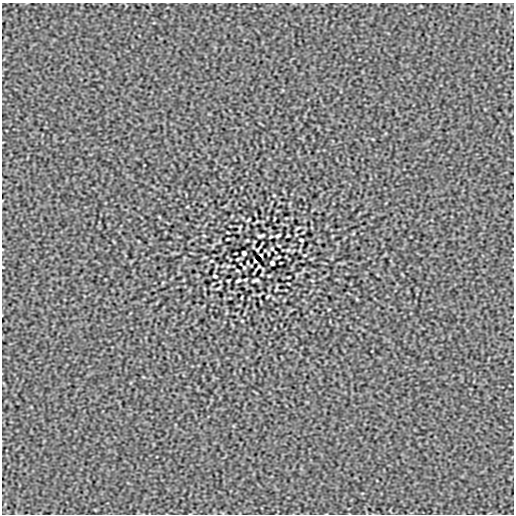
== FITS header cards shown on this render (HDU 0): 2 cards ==
NAXIS1  =                  512
NAXIS2  =                  512

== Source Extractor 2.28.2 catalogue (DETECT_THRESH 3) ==
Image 512 x 512 px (HDU 0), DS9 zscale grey, 1 PNG px = 1 image px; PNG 516 x 516 px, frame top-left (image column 1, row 512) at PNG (2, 3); no overlay
Background -1.30e-06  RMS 9.9e-05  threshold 2.98e-04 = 3 sigma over >= 5 px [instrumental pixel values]
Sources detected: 34; all 34 listed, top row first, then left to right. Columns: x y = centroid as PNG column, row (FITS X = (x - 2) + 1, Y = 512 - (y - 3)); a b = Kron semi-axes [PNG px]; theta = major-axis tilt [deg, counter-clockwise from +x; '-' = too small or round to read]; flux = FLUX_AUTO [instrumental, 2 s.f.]
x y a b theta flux
187 207 3 2 - 0.0046
274 219 3 2 - 0.0041
248 220 4 2 - 0.0071
240 227 5 3 - 0.005
298 228 5 2 - 0.0074
228 233 3 2 - 0.0047
278 235 5 3 - 0.011
288 235 3 2 - 0.0058
261 236 7 3 13 0.012
227 239 3 2 - 0.0052
301 240 4 3 - 0.0092
272 248 3 2 - 0.0057
258 249 6 2 46 0.006
288 250 5 4 - 0.0064
244 253 4 4 - 0.013
261 255 3 2 - 0.0072
305 255 3 2 - 0.0052
279 257 3 2 - 0.0059
237 259 3 2 - 0.0059
211 261 3 2 - 0.0052
255 261 3 2 - 0.0072
272 263 4 4 - 0.013
258 267 6 2 46 0.006
244 268 3 2 - 0.0057
215 276 4 3 - 0.0092
289 277 3 2 - 0.0052
255 280 7 3 13 0.012
228 281 3 2 - 0.0058
238 281 5 3 - 0.011
218 288 5 2 - 0.0074
276 289 5 3 - 0.005
268 296 4 2 - 0.007
242 297 3 2 - 0.0041
329 309 3 2 - 0.0046